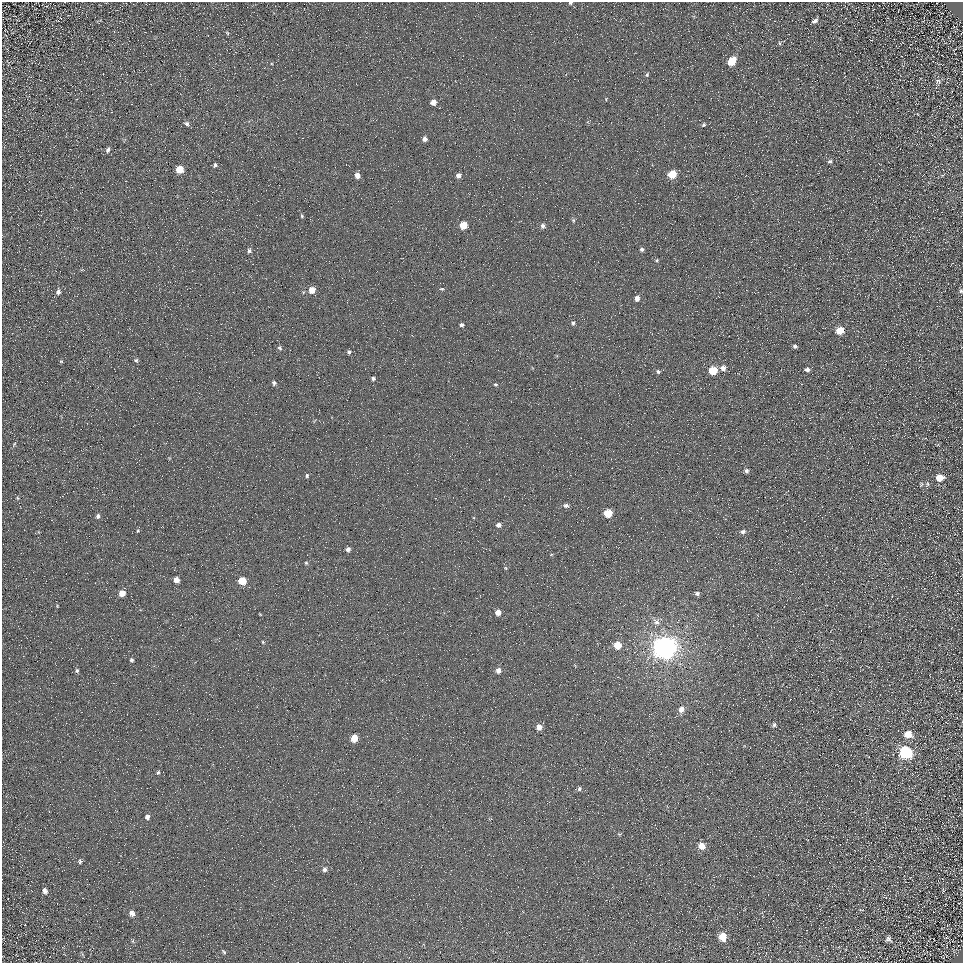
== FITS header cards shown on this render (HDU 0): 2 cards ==
NAXIS1  =                  961
NAXIS2  =                  961

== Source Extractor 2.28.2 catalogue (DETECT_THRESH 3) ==
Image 961 x 961 px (HDU 0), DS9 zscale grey, 1 PNG px = 1 image px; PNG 965 x 965 px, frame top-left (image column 1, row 961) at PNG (2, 2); no overlay
Background 5.25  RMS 8.7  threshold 26.1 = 3 sigma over >= 5 px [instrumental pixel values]
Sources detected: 97; all 97 listed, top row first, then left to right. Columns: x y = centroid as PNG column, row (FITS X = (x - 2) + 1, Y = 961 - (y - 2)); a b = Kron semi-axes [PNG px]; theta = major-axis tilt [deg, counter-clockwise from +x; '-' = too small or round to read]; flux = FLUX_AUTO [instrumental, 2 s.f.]
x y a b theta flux
570 3 5 4 - 990
815 21 7 4 36 1900
227 33 6 4 -44 720
780 43 6 4 -70 880
732 61 7 5 52 15000
103 74 2 2 - 390
647 75 6 4 64 890
938 81 9 7 10 1900
433 102 5 5 - 4500
187 123 6 5 - 1400
704 125 6 5 - 1100
425 139 5 4 - 2700
108 150 7 5 67 1300
830 161 7 5 3 1300
215 165 5 4 - 940
179 169 6 5 - 12000
672 174 6 5 - 16000
357 175 5 5 - 4000
458 175 5 4 - 2500
302 216 4 3 - 680
573 220 5 4 - 780
463 225 5 5 - 11000
543 226 6 5 - 1700
642 249 5 5 - 1300
249 251 6 5 - 1600
657 260 5 4 - 740
442 289 6 4 -4 710
312 290 6 5 - 7100
961 291 6 5 - 1000
58 292 8 5 77 2300
303 292 5 3 - 580
637 298 5 5 - 3300
573 323 5 5 - 1100
461 325 4 4 - 1500
840 330 6 5 - 12000
795 346 6 5 - 1300
280 348 7 6 - 1300
348 352 3 3 - 1300
136 360 6 5 - 1200
61 361 5 5 - 750
723 368 6 6 - 3400
807 369 6 5 - 2000
713 370 5 5 - 21000
658 371 6 5 - 1300
373 378 4 3 - 1200
274 383 6 6 - 1700
495 384 5 4 - 760
14 444 7 4 47 820
746 471 5 4 - 1600
307 476 5 4 - 890
939 478 8 6 5 7200
927 484 8 4 -82 920
921 485 8 4 63 830
17 498 6 4 -87 760
566 506 6 5 - 1900
608 513 5 5 - 17000
98 516 6 5 - 1700
499 525 5 4 - 2700
138 531 6 4 69 750
743 532 6 5 - 1700
348 549 4 4 - 2100
551 554 5 3 - 510
306 563 4 4 - 720
506 568 5 4 - 670
176 580 5 4 - 4700
242 581 5 5 - 13000
122 593 5 5 - 6500
697 593 6 5 - 1400
498 612 5 5 - 5100
260 614 4 3 - 450
656 622 10 7 -42 3000
263 642 4 4 - 560
617 645 6 5 - 11000
665 648 8 8 - 870000
131 660 4 4 - 1000
77 670 5 5 - 1200
498 671 6 5 - 3400
681 709 7 6 - 3900
774 725 6 5 - 1400
539 727 5 5 - 4100
908 734 7 6 - 8500
354 738 5 5 - 12000
905 752 8 7 - 71000
158 772 5 4 - 830
579 789 6 5 - 1200
147 817 5 5 - 1800
619 834 5 3 - 560
702 846 6 6 - 7200
80 861 6 5 - 1000
325 869 6 5 - 2200
45 891 7 5 -60 2600
943 891 6 3 89 520
132 913 6 6 - 2800
723 937 7 6 - 12000
888 939 5 5 - 1700
133 941 6 4 -90 750
224 952 7 4 -49 820
At the frame edge (FLAGS 8, measured only in part): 2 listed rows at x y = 570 3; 961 291